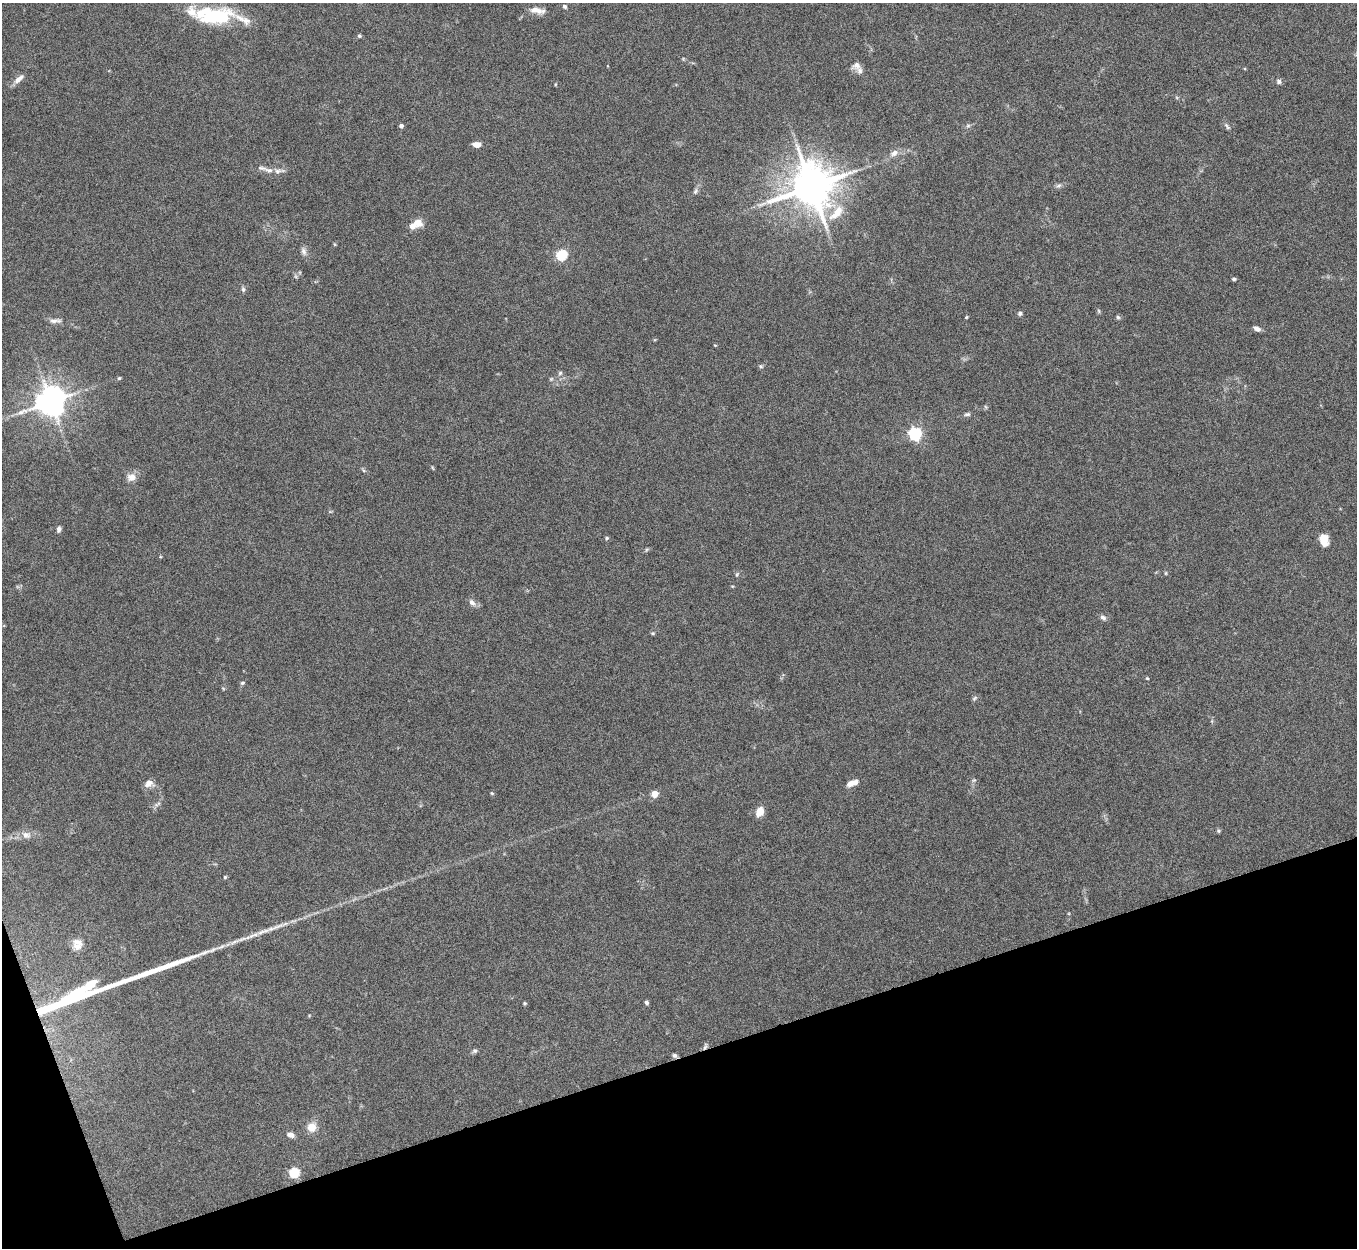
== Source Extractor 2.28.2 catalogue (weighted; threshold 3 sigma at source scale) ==
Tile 14 of 4 x 4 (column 2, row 4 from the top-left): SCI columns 1358-2712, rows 151-1396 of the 5425 x 5409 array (HDU 1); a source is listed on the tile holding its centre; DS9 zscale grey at full resolution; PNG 1359 x 1250 px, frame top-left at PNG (2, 3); no overlay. Shown black and unused: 17% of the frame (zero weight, under 5 of 10 exposures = <1% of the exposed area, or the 3 px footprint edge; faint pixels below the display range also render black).
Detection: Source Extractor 2.28.2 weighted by HDU 2 'WHT'; one run over the whole footprint, this tile lists its part. Background 0.161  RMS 0.0059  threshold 0.0242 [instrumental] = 3 sigma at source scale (4.09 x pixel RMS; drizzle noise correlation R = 1.36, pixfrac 0.8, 0.05/0.05 arcsec/px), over >= 5 px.
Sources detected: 77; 2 long thin detections or spike segments (spike, bleed or trail) — not listed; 7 inside a brighter listed object's ellipse — not listed separately; the other 68 listed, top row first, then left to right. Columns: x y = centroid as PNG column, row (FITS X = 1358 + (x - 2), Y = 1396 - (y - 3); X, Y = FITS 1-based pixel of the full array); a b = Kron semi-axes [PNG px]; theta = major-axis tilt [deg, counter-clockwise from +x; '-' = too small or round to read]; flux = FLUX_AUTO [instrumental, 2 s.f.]
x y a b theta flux
565 6 5 5 - 1.1
537 10 20 7 -10 4.8
216 17 44 19 6 34
359 36 5 4 - 0.82
857 65 13 10 29 2.8
19 79 14 6 40 3.7
1279 81 6 6 - 1.3
401 126 4 4 - 1.8
968 126 7 4 1 0.99
1227 126 11 4 -54 1.2
476 144 8 5 -2 4.2
894 153 12 7 31 3.1
269 170 14 7 -16 3.5
1058 186 8 6 18 1.4
811 187 12 11 - 2200
695 191 9 5 69 1.4
836 213 25 11 47 11
417 222 10 8 -26 5.1
304 251 10 7 -77 2.2
562 255 5 5 - 49
1234 279 4 3 - 1.2
243 289 7 5 -76 1.1
1099 311 6 3 -71 0.65
1020 313 5 5 - 1.3
966 317 4 4 - 0.48
1118 317 6 4 -45 0.9
55 321 17 5 4 2.4
1257 329 7 5 -28 2.6
715 345 4 3 - 0.48
761 366 6 5 - 0.87
560 373 6 5 - 1
119 378 5 4 - 0.75
50 401 9 8 - 920
967 414 8 5 7 1.2
915 434 6 6 - 100
131 477 12 10 13 4
59 529 7 5 74 1.7
607 538 5 4 - 0.72
1324 540 13 9 -76 6.2
1166 573 6 4 90 0.55
737 574 6 4 47 0.74
732 586 4 3 - 0.49
472 603 10 7 -43 2.5
1103 618 9 6 -25 1.6
653 633 6 4 -19 0.73
1147 678 4 4 - 0.55
242 683 6 4 16 0.96
974 698 7 4 46 0.88
149 783 12 9 20 3.5
852 783 13 6 19 4.3
492 793 5 4 - 0.65
655 794 5 4 - 8.9
158 804 11 4 28 1.4
760 812 6 5 - 11
1218 831 6 4 -22 0.81
26 835 13 9 -8 3.8
225 877 4 4 - 0.66
77 942 16 10 -12 4.8
87 986 42 8 29 16
646 1002 5 4 - 1.1
525 1003 4 4 - 0.78
309 1015 5 3 - 0.52
705 1047 9 4 55 1.3
475 1051 7 5 20 1.1
675 1055 6 5 - 1.3
312 1127 11 10 - 5.9
291 1135 8 5 -17 2.8
294 1173 5 5 - 37
Overlapping masked pixels (flux is a lower limit): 2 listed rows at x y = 705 1047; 675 1055